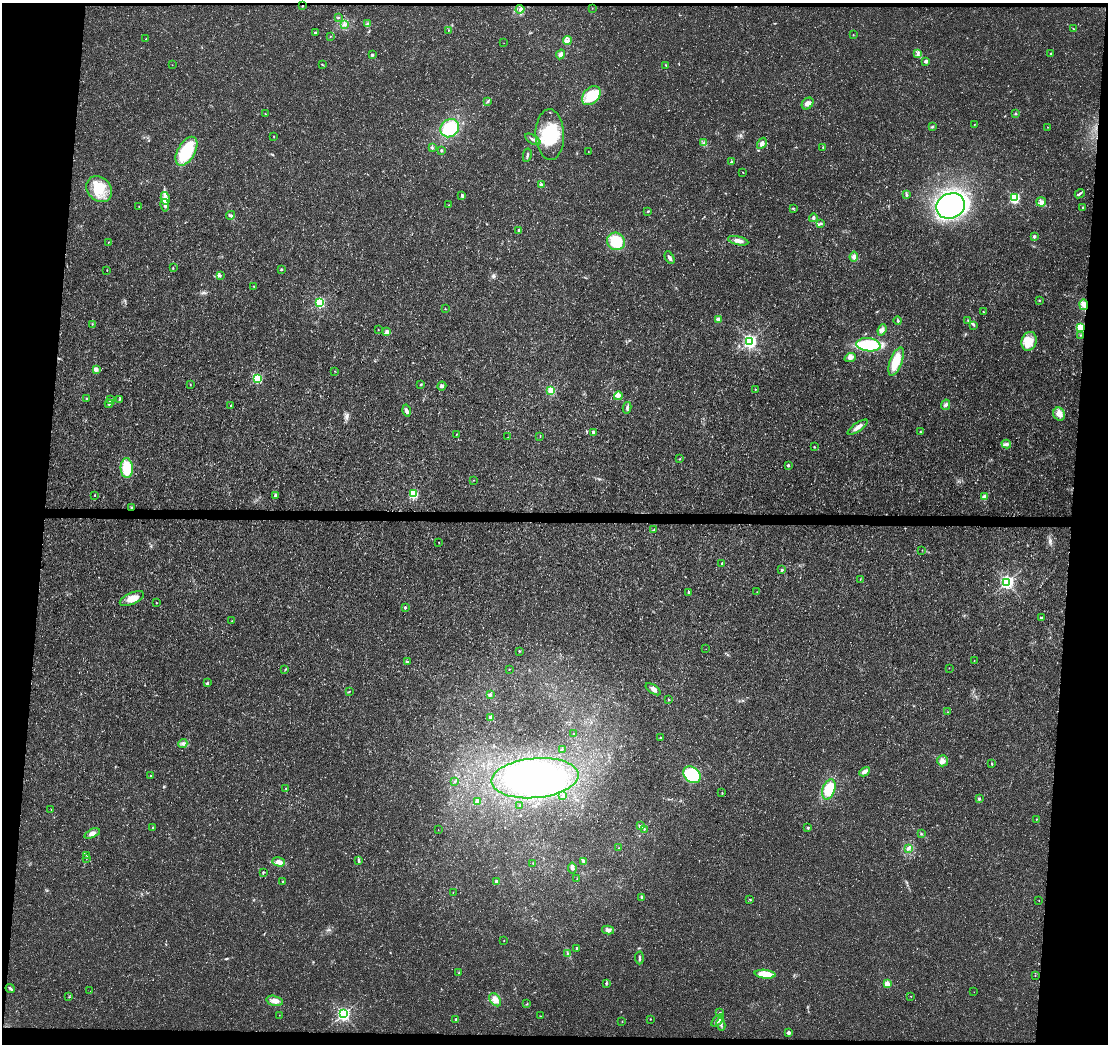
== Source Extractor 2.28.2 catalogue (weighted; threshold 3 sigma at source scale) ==
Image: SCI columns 1-4424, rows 228-4393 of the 4431 x 4671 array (HDU 1 of 3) = the unmasked area's bounding box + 8 px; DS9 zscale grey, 4 x 4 block average (1 PNG px = mean of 4 x 4 image px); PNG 1110 x 1046 px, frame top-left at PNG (2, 3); each listed source drawn as its Kron ellipse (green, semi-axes under 4 px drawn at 4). Shown black and unused: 9% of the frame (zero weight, under 3 of 5 exposures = <1% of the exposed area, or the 3 px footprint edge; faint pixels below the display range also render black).
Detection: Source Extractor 2.28.2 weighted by HDU 2 'WHT'. Background 0.0139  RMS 0.0031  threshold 0.0138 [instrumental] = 3 sigma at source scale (4.5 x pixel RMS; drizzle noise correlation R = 1.50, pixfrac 1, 0.0396/0.0396 arcsec/px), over >= 5 px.
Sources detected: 252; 4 inside a brighter object's white glare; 2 cosmic-ray / hot-pixel residue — neither listed nor drawn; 4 coinciding with a brighter row at this scale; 13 inside a brighter listed object's ellipse — not listed separately; the other 229 listed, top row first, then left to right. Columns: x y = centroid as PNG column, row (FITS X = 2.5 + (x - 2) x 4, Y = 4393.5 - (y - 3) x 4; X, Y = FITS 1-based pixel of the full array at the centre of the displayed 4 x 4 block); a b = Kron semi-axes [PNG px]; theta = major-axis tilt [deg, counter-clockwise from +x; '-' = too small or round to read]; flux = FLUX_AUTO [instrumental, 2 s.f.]
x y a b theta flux
302 6 2 2 - 1
592 8 2 2 - 0.43
520 9 4 2 - 2.9
338 17 3 2 - 1.2
344 24 3 2 - 1.8
367 24 4 2 - 2.7
1074 29 2 2 - 0.59
448 30 3 2 - 0.87
316 32 3 2 - 2.2
853 35 2 2 - 0.92
330 36 2 2 - 0.69
146 39 2 2 - 0.59
567 40 4 3 - 4.6
504 43 2 2 - 0.39
1050 53 2 2 - 1.2
560 54 5 4 - 6.4
918 54 2 2 - 1.3
372 55 2 2 - 5
926 61 4 3 - 4.3
322 64 2 2 - 0.98
172 65 2 2 - 0.52
666 65 3 2 - 1.2
591 96 11 7 47 55
487 101 2 2 - 0.79
808 104 6 5 - 9.2
265 114 2 2 - 0.91
1015 114 2 2 - 1.6
974 124 2 2 - 0.54
932 127 3 2 - 1.5
1047 127 2 2 - 0.58
450 128 10 8 38 60
550 135 25 14 -88 87
274 136 2 2 - 0.59
533 139 8 2 -32 5.1
704 143 2 2 - 0.75
762 143 6 4 58 6.2
432 148 3 2 - 1.9
823 148 2 2 - 0.68
186 151 16 8 60 100
441 151 2 2 - 4.4
588 151 2 2 - 0.46
527 155 7 2 80 3
731 162 3 2 - 1.4
743 172 2 2 - 0.6
541 184 3 3 - 3.9
99 189 14 11 -45 45
1080 194 5 2 - 2.6
462 195 4 3 - 2.7
907 195 2 2 - 1.3
165 198 6 4 -80 9.8
1014 198 3 3 - 110
1041 202 5 4 - 8.1
165 205 6 3 -79 6.3
449 205 2 2 - 0.71
951 206 14 12 24 360
139 207 2 2 - 0.87
1083 207 2 2 - 1.7
793 208 3 2 - 1.3
648 211 3 2 - 1.4
231 215 4 2 - 2.5
813 218 4 3 - 3.3
821 223 2 2 - 0.91
519 230 2 2 - 6
1034 237 2 2 - 7.4
616 241 9 8 - 53
738 241 10 4 -12 9.7
108 242 2 2 - 0.81
854 257 5 3 - 6.7
670 258 7 3 -62 4.8
173 268 2 2 - 0.78
107 270 2 2 - 1
281 270 2 2 - 2
220 276 3 2 - 1.2
254 286 3 2 - 1.2
1039 301 3 2 - 1
320 302 3 2 - 98
1084 305 5 3 - 5.8
445 309 2 2 - 0.55
983 312 2 2 - 0.58
718 319 3 3 - 5.4
898 320 4 2 - 2.4
968 320 2 2 - 1
92 324 2 2 - 0.76
974 325 2 2 - 1.2
1081 328 2 2 - 81
378 330 2 2 - 0.71
882 330 6 4 69 6.1
387 332 2 2 - 13
1081 335 2 2 - 0.75
750 341 3 3 - 240
1029 341 9 7 70 21
868 345 12 6 -7 73
850 358 6 3 20 4.7
896 362 15 6 70 37
96 369 2 2 - 13
335 371 2 2 - 0.64
257 378 3 2 - 81
190 384 2 2 - 0.69
421 384 2 2 - 1.6
442 386 4 2 - 2.8
755 389 2 2 - 0.92
551 390 2 2 - 49
618 396 4 4 - 6.3
86 399 2 2 - 2.2
119 399 3 2 - 1.4
111 400 3 2 - 2.2
109 404 4 3 - 3.2
231 405 2 2 - 1.3
946 405 5 3 - 4.2
627 408 6 3 77 3.4
406 411 6 3 -76 5.4
1059 414 6 5 - 13
858 427 12 3 35 10
593 432 3 2 - 3
920 432 2 2 - 1.3
456 434 2 2 - 0.55
540 436 2 2 - 0.74
508 437 2 2 - 0.44
1006 444 5 3 - 4.2
814 447 3 2 - 0.97
680 459 2 2 - 1.1
788 465 3 2 - 2.5
127 468 10 6 -88 45
473 480 2 2 - 0.43
414 494 3 2 - 69
95 495 2 2 - 0.97
275 495 3 2 - 2.1
985 497 3 3 - 9.9
132 507 3 2 - 1.5
654 530 4 2 - 2
439 542 2 2 - 0.57
922 550 2 2 - 0.5
722 563 3 2 - 2.7
782 570 3 2 - 3.3
860 579 2 2 - 0.75
1007 582 3 3 - 250
689 592 2 2 - 3.4
757 592 2 2 - 0.38
132 598 13 6 24 18
156 603 2 2 - 1.1
405 607 2 2 - 3.3
1041 618 2 2 - 4.9
232 621 2 2 - 0.58
706 649 2 2 - 0.25
519 651 2 2 - 1.1
974 660 2 2 - 0.64
407 661 3 2 - 1.6
949 668 2 2 - 0.53
509 669 2 2 - 0.67
285 670 2 2 - 0.91
207 683 3 3 - 2.1
653 689 8 3 -34 6.5
349 691 2 2 - 0.63
490 695 3 2 - 1.9
668 700 2 2 - 1
948 712 2 2 - 0.5
490 717 3 3 - 3.3
574 733 2 2 - 0.68
660 738 2 2 - 1.3
183 744 4 2 - 2.8
562 749 3 2 - 1.1
942 761 6 5 - 9.7
992 764 4 2 - 1.8
865 772 6 4 29 7
692 775 9 7 -40 67
150 776 2 2 - 2.7
535 778 43 20 5 230
455 782 2 2 - 1.1
286 788 2 2 - 1.1
829 789 10 6 70 40
722 793 2 2 - 0.94
563 795 2 2 - 0.96
979 799 2 2 - 6
477 801 2 2 - 17
520 805 2 2 - 0.76
51 810 2 2 - 0.31
1036 819 2 2 - 0.69
641 826 2 2 - 1.6
153 828 3 2 - 1.8
808 828 2 2 - 3.2
644 829 3 2 - 1.2
438 830 2 2 - 0.45
92 833 8 4 23 8.3
921 834 2 2 - 1.2
619 848 2 2 - 0.95
909 848 4 3 - 3.7
87 855 2 2 - 0.91
87 858 2 2 - 0.47
358 860 3 2 - 2
584 861 4 2 - 1.9
279 862 6 4 -17 9.5
533 863 2 2 - 0.57
572 868 5 3 - 4.5
263 872 3 2 - 1.5
577 879 2 2 - 0.88
496 881 2 2 - 8
283 882 2 2 - 1.1
453 892 2 2 - 0.38
642 898 3 2 - 2
750 899 2 2 - 0.96
1039 900 2 2 - 0.72
608 930 6 4 -14 7
504 940 2 2 - 0.7
577 948 2 2 - 4.4
568 954 2 2 - 0.89
639 958 6 2 -87 3.2
459 972 2 2 - 0.96
765 974 10 4 -7 37
1035 976 2 2 - 0.69
606 983 2 2 - 1.1
887 984 2 2 - 31
10 988 5 2 - 4.1
90 991 2 2 - 0.28
974 992 2 2 - 0.27
910 996 2 2 - 0.5
69 997 2 2 - 0.8
495 1000 7 5 -56 12
275 1001 9 5 -13 11
527 1004 2 2 - 0.83
720 1013 2 2 - 4.4
344 1014 3 3 - 230
279 1015 2 2 - 0.32
540 1016 2 2 - 0.48
650 1019 2 2 - 1.2
456 1020 2 2 - 8.1
717 1020 7 3 45 7.5
622 1021 2 2 - 0.49
721 1024 6 3 -77 4.7
788 1033 4 3 - 3.9
Overlapping masked pixels (flux is a lower limit): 3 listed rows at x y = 302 6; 1081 328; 132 507
Diffuse or blended objects may show on this block-average render without a row.